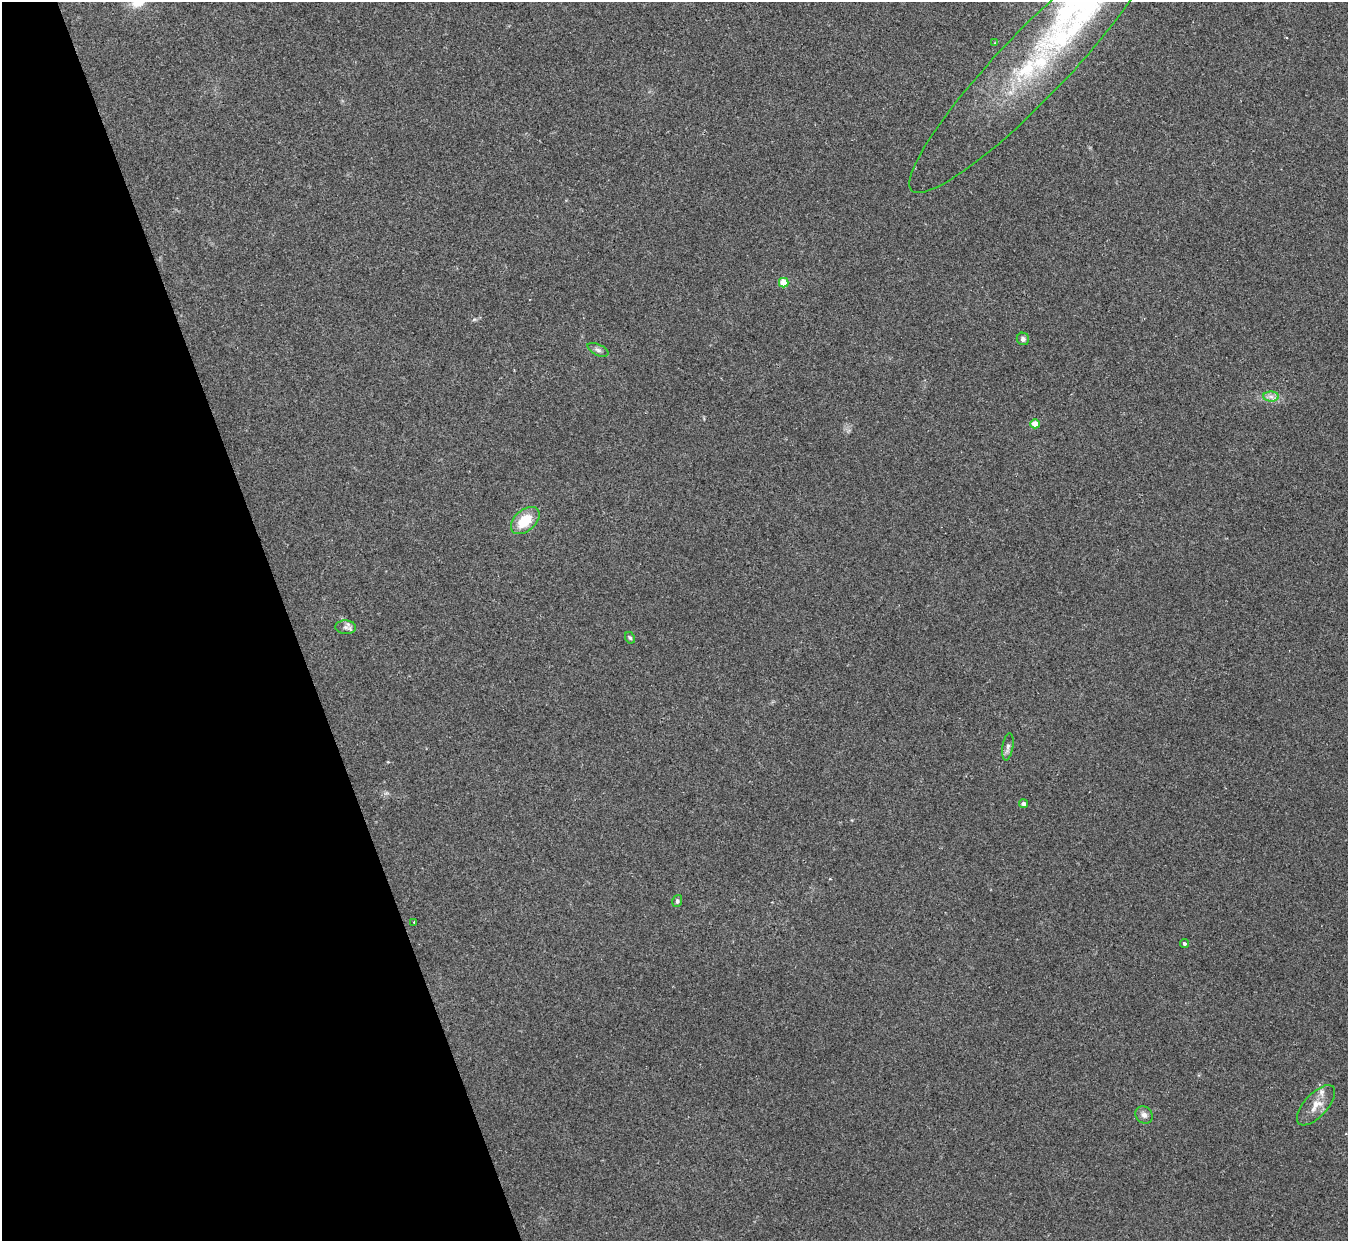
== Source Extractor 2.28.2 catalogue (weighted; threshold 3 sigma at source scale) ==
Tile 5 of 4 x 4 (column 1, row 2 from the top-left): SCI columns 1-1346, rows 2622-3860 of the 5386 x 5370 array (HDU 1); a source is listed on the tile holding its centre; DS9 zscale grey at full resolution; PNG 1350 x 1243 px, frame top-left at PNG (2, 2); each listed source drawn as its Kron ellipse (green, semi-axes under 4 px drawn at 4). Shown black and unused: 21% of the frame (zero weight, under 2 of 3 exposures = <1% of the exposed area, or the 3 px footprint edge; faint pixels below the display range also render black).
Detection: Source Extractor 2.28.2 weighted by HDU 2 'WHT'; one run over the whole footprint, this tile lists its part. Background 0.0766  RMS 0.0068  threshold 0.0306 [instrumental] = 3 sigma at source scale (4.5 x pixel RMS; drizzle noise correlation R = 1.50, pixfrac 1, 0.05/0.05 arcsec/px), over >= 5 px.
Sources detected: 19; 2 inside a brighter listed object's ellipse — not listed separately; the other 17 listed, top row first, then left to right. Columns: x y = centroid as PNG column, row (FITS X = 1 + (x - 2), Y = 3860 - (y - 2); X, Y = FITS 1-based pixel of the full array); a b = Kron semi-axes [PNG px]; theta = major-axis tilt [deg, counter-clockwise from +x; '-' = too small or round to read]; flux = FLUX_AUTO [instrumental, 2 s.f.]
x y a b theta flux
995 43 3 3 - 0.68
1034 64 175 34 46 140
784 283 5 5 - 15
1023 339 6 6 - 2.3
598 350 11 5 -26 2.2
1271 397 8 5 -1 2.5
1035 424 4 4 - 13
525 520 16 10 40 18
346 627 10 7 -3 2.8
630 638 6 4 -60 1
1008 747 14 5 80 2.4
1023 804 4 4 - 2.3
677 901 6 4 74 1.5
414 922 3 3 - 0.83
1184 944 4 4 - 1.1
1316 1105 25 11 47 8.8
1144 1115 9 7 -45 3.1
Isophote crosses this tile's border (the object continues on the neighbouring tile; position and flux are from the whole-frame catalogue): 1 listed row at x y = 1034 64